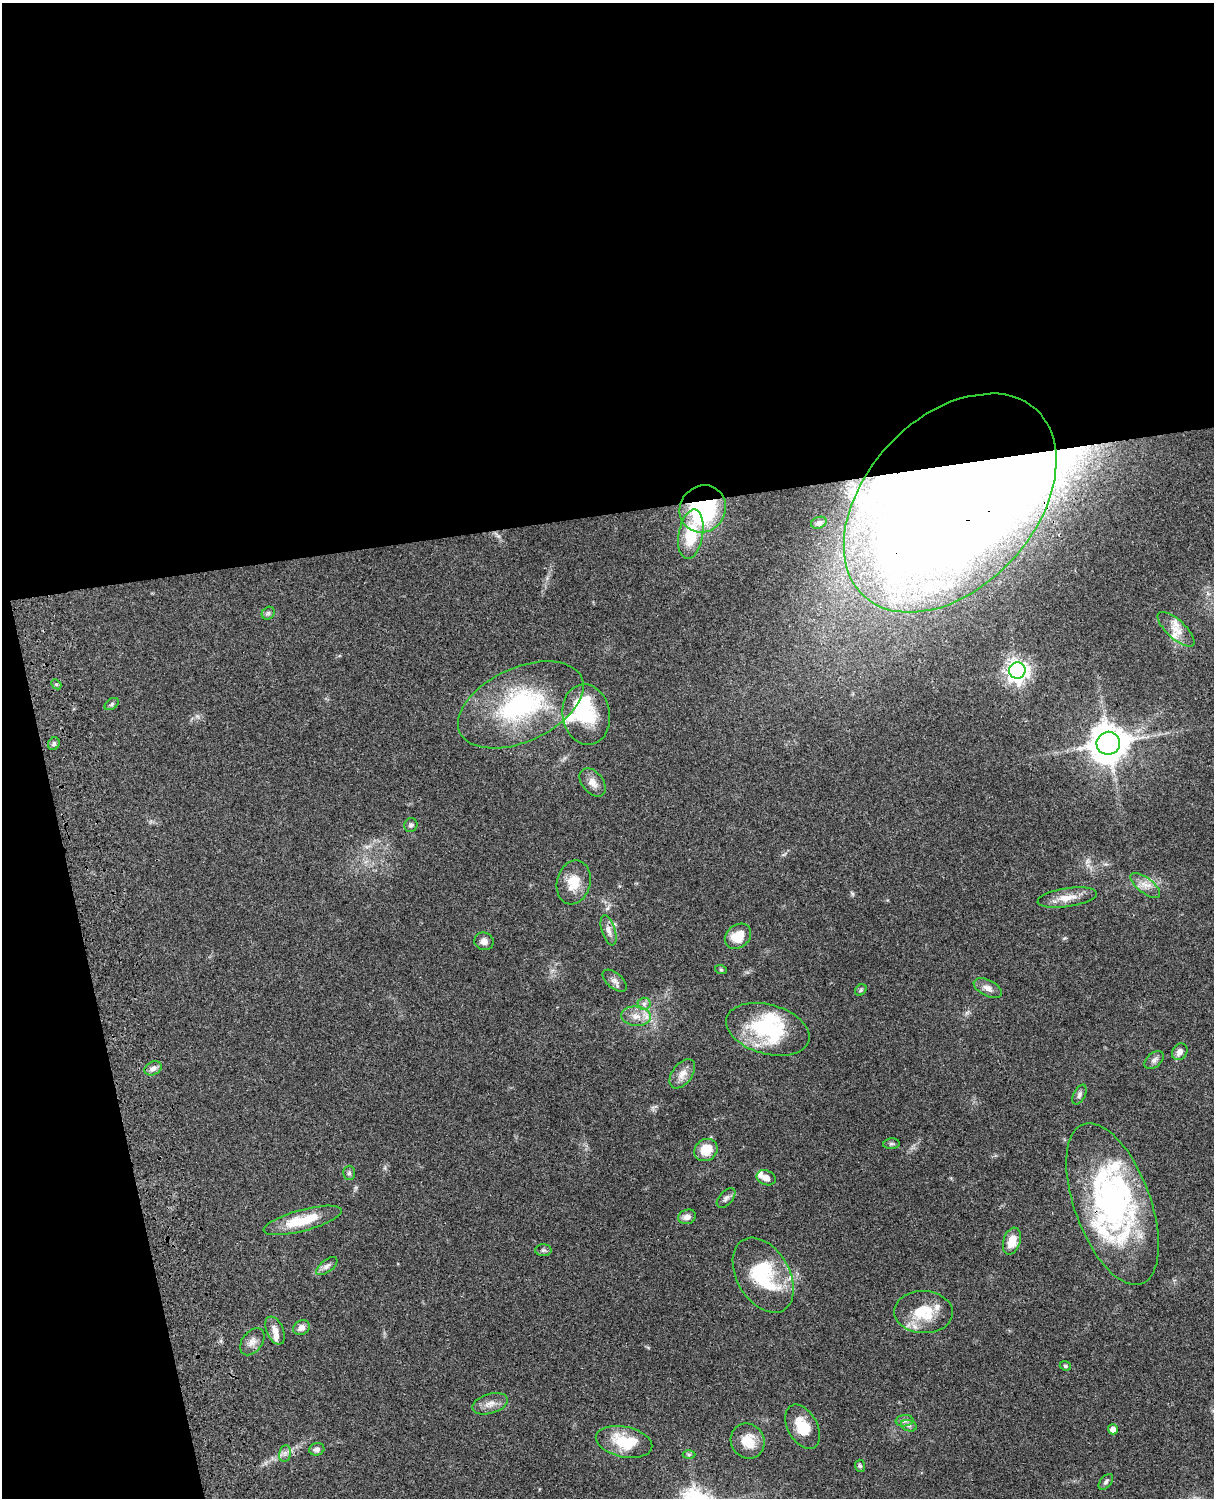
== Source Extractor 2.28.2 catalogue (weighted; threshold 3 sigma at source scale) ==
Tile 1 of 4 x 3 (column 1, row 1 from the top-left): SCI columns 121-1332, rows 3268-4763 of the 5088 x 4927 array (HDU 1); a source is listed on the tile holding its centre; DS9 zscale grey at full resolution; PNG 1216 x 1500 px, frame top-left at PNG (2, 3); each listed source drawn as its Kron ellipse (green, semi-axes under 4 px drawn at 4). Shown black and unused: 39% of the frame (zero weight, under 3 of 4 exposures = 6% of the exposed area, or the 3 px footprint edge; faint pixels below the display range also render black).
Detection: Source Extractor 2.28.2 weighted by HDU 2 'WHT'; one run over the whole footprint, this tile lists its part. Background 0.0795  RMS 0.0058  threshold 0.0262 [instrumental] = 3 sigma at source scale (4.5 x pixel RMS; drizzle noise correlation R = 1.50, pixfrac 1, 0.05/0.05 arcsec/px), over >= 5 px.
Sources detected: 77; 7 inside a brighter object's white glare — neither listed nor drawn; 8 inside a brighter listed object's ellipse — not listed separately; the other 62 listed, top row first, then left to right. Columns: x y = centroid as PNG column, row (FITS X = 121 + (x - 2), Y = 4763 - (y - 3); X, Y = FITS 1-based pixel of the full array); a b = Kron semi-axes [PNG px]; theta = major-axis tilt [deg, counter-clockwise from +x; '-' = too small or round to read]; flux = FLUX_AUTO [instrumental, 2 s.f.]
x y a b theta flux
950 503 127 84 47 1400
703 509 24 22 51 69
819 523 8 5 20 1.6
691 534 25 12 80 21
268 613 7 5 44 1.3
1176 629 23 9 -43 7.5
1017 671 8 8 - 390
56 684 6 4 -42 0.81
112 704 8 5 36 1.1
521 705 67 37 24 76
586 714 30 23 -80 27
1108 743 12 11 - 1300
54 744 6 5 - 1.5
593 782 16 10 -51 4.6
411 825 7 6 - 1.3
574 882 22 16 76 11
1145 885 18 7 -38 4.8
1067 898 30 9 9 8.3
609 930 16 6 -73 3.5
738 936 14 11 41 11
484 941 10 8 -21 2.9
721 970 6 4 -18 0.72
615 981 14 7 -41 2.7
988 988 15 8 -27 3.6
861 990 6 5 - 0.88
644 1004 6 6 - 1.7
636 1016 15 9 -6 6
768 1029 43 24 -16 50
1180 1052 9 7 53 3
1154 1060 11 7 41 2.1
153 1068 9 6 27 2.5
682 1074 17 10 53 5.3
1079 1095 11 5 63 1.7
891 1144 8 5 6 1.2
706 1150 12 10 38 12
349 1173 7 6 - 1.4
766 1178 10 7 -22 3.5
726 1198 12 6 48 1.9
1113 1204 85 38 -70 140
687 1217 9 7 24 3.3
303 1220 40 10 15 18
1012 1241 14 8 73 7.4
543 1250 8 6 0 1.2
327 1266 12 6 37 2.2
763 1275 40 26 -60 39
923 1312 29 21 -3 20
301 1328 8 7 - 3.2
275 1330 15 8 -66 4.2
252 1342 15 10 53 3.8
1065 1366 6 4 -22 0.83
490 1404 18 9 17 4.7
904 1421 9 5 6 1.8
909 1426 8 5 -17 1.6
803 1427 24 14 -61 14
1113 1429 5 5 - 3
748 1441 18 16 -60 11
624 1442 29 15 -12 22
317 1449 7 6 - 2
285 1453 8 6 79 1.9
689 1455 6 4 0 0.81
860 1466 6 5 - 1.1
1106 1482 9 5 50 1.4
Overlapping masked pixels (flux is a lower limit): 3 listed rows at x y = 950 503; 703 509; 1113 1204